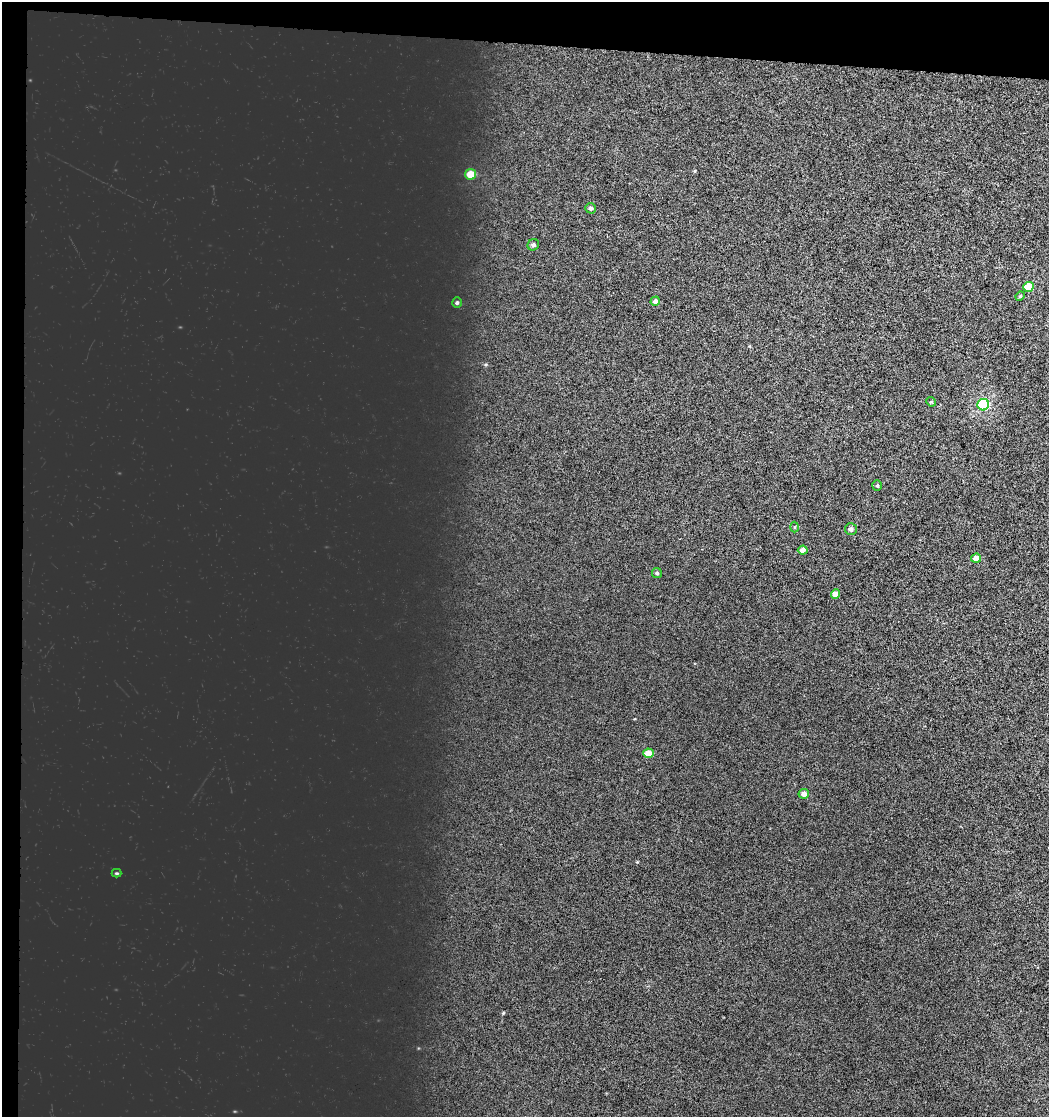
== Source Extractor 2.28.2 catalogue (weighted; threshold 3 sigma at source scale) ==
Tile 1 of 2 x 2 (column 1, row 1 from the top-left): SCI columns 1239-2285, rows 2148-3262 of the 4824 x 4583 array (HDU 1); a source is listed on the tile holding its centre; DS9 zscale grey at full resolution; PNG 1051 x 1119 px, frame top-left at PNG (2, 2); each listed source drawn as its Kron ellipse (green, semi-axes under 4 px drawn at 4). Shown black and unused: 6% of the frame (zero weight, under 3 of 6 exposures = <1% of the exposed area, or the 3 px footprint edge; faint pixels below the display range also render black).
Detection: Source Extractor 2.28.2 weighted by HDU 2 'WHT'; one run over the whole footprint, this tile lists its part. Background 0.0025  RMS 0.0028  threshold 0.0114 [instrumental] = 3 sigma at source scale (4.09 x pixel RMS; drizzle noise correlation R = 1.36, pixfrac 0.8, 0.0396/0.0396 arcsec/px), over >= 5 px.
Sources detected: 19; all 19 listed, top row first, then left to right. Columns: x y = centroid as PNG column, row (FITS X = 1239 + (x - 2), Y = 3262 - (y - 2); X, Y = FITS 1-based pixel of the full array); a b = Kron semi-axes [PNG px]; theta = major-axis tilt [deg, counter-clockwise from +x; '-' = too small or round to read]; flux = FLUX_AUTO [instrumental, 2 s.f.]
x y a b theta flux
470 174 5 5 - 4.2
591 208 5 5 - 0.53
533 245 6 5 - 0.54
1028 287 5 5 - 5.1
1020 296 5 4 - 0.26
655 301 5 4 - 0.77
457 303 5 4 - 0.42
931 402 5 4 - 0.28
983 405 6 5 - 24
877 486 5 4 - 0.33
795 527 5 3 - 0.25
851 529 6 6 - 0.7
803 550 5 4 - 1.3
976 558 5 4 - 2.1
657 573 5 4 - 0.38
835 594 5 4 - 2.1
648 753 5 5 - 3
804 794 5 4 - 1.3
117 873 5 4 - 0.26